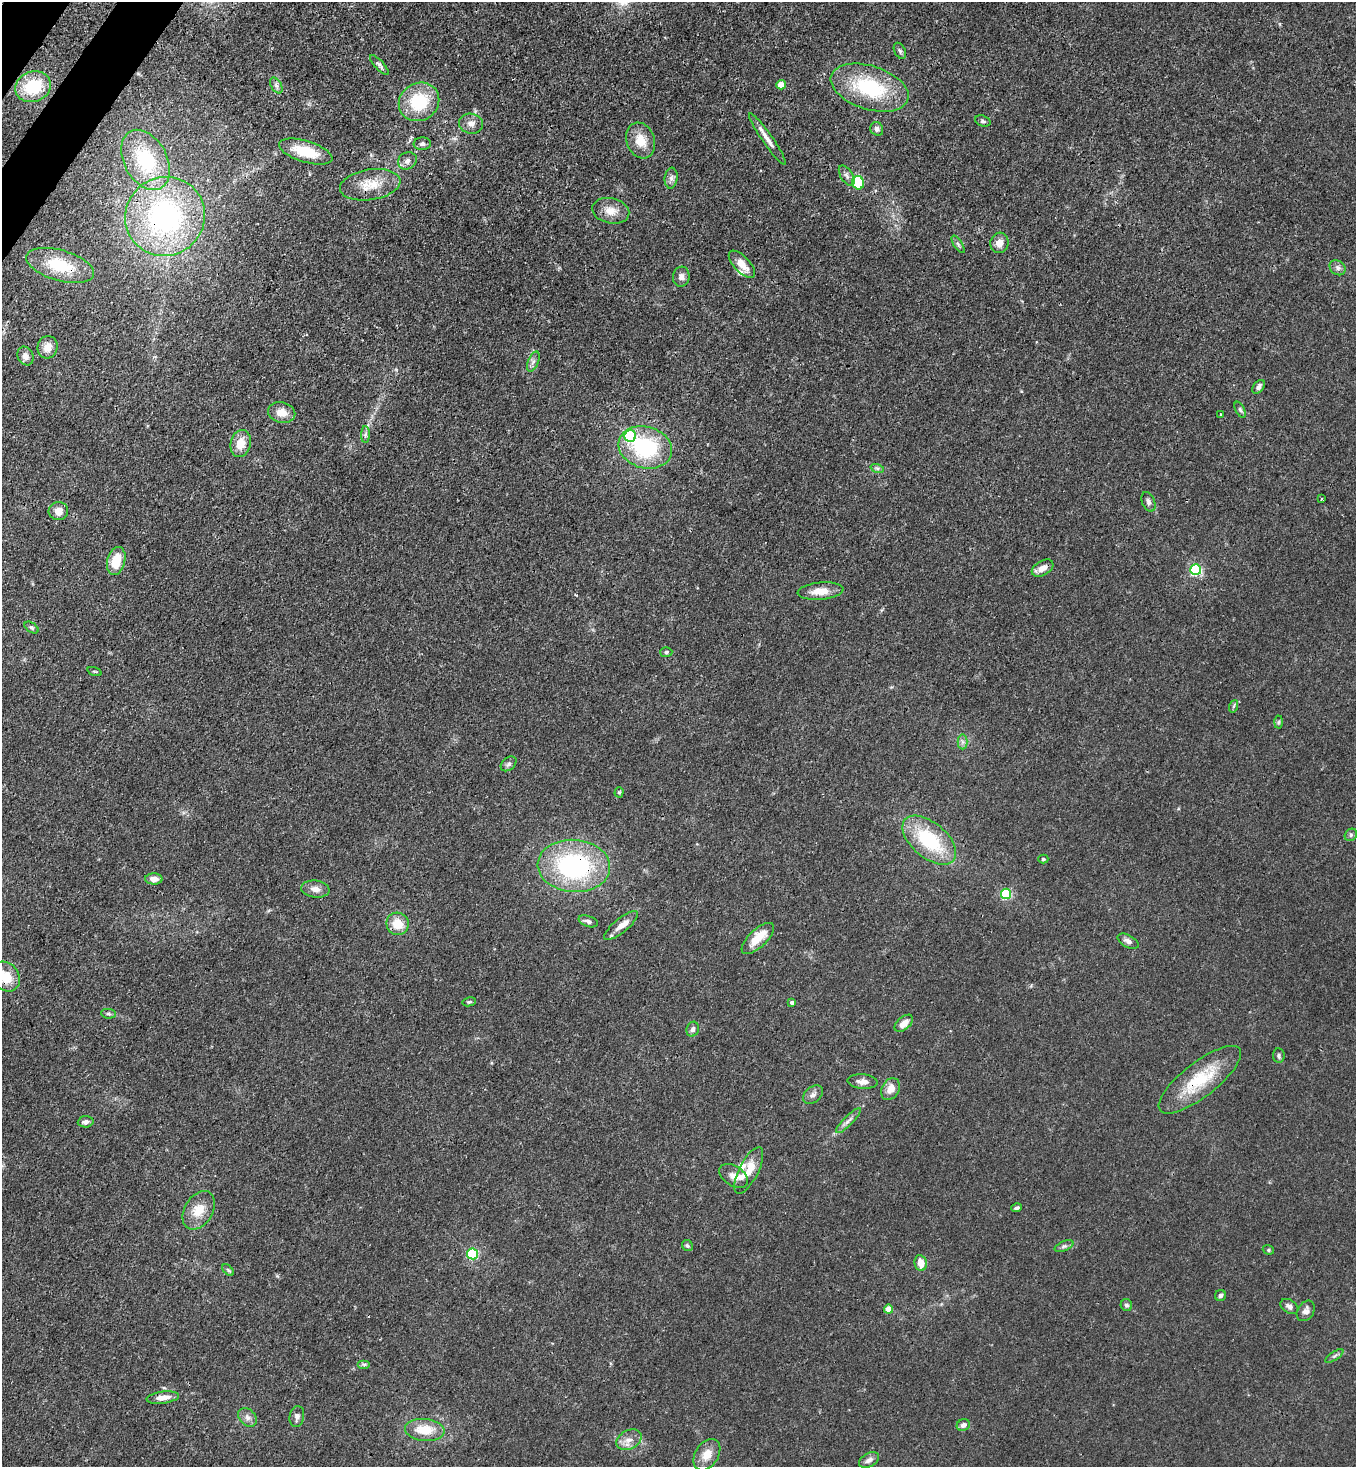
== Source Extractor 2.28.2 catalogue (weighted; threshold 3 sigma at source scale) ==
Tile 11 of 4 x 4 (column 3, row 3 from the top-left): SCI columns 2933-4286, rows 1525-2989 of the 6004 x 5981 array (HDU 1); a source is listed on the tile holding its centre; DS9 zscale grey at full resolution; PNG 1358 x 1469 px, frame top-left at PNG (2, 2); each listed source drawn as its Kron ellipse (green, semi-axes under 4 px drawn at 4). Shown black and unused: <1% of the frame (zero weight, under 3 of 4 exposures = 7% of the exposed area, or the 3 px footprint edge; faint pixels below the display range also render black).
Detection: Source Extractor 2.28.2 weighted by HDU 2 'WHT'; one run over the whole footprint, this tile lists its part. Background 0.0199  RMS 0.0026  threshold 0.0119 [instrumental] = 3 sigma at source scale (4.5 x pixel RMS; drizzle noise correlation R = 1.50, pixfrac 1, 0.05/0.05 arcsec/px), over >= 5 px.
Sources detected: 110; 5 inside a brighter listed object's ellipse — not listed separately; the other 105 listed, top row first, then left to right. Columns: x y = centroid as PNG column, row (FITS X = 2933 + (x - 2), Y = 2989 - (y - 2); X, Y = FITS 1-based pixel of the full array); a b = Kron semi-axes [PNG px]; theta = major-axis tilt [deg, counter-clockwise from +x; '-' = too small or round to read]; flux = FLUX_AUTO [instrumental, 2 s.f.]
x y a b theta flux
900 51 8 5 -64 0.61
379 65 13 4 -48 0.75
276 85 9 5 -58 0.82
781 85 4 4 - 3.2
33 87 18 15 20 11
870 88 40 21 -18 22
419 102 21 18 33 13
983 121 8 5 -19 0.56
471 124 12 10 -10 1.7
877 129 7 6 - 0.99
767 139 31 5 -55 2.3
641 141 18 14 -70 4.5
422 144 8 6 5 0.82
306 151 28 10 -17 8.5
145 160 32 21 -62 18
407 161 10 8 30 1.2
847 176 11 6 -58 1
671 178 10 6 83 1.1
858 183 7 5 -70 10
370 185 30 15 9 6.1
611 211 19 12 -12 3.3
165 216 40 39 - 53
999 243 10 9 - 2.1
958 244 10 4 -57 0.61
742 264 17 8 -47 3.3
60 265 35 15 -16 11
1338 268 8 7 - 0.94
681 277 10 8 81 1.2
48 347 11 10 - 3
26 356 10 8 -63 1.5
533 362 11 5 68 0.87
1259 387 8 5 52 0.84
1240 410 8 4 -63 0.53
282 413 14 10 -13 2.9
1221 414 3 3 - 0.39
365 435 8 4 89 0.68
630 436 6 5 - 27
241 443 14 10 77 4.1
645 447 27 20 -16 24
877 468 7 4 -18 0.55
1321 499 3 2 - 0.32
1148 502 10 6 -69 0.94
58 511 10 9 - 2.1
116 561 14 9 75 6.2
1043 568 12 7 31 2
1196 570 5 5 - 31
820 591 23 8 5 4.1
31 628 8 5 -35 0.48
666 652 6 5 - 0.41
94 671 7 3 -19 0.32
1234 706 6 4 70 0.4
1279 722 6 4 88 0.41
963 742 7 5 90 0.73
509 764 9 6 40 0.7
619 792 5 4 - 0.38
1351 835 7 5 48 0.49
929 840 32 17 -40 18
1043 859 5 4 - 0.38
574 866 36 26 -4 40
154 879 8 5 -2 2.1
315 889 14 8 -7 1.9
1006 894 5 5 - 24
588 921 10 5 -18 0.94
398 924 11 11 - 4.8
621 925 21 7 39 2.4
758 938 20 9 43 5.3
1128 941 11 6 -28 1.3
6 977 16 13 -50 5.5
469 1002 7 4 10 0.46
792 1002 4 3 - 0.81
108 1014 7 4 -7 0.52
904 1023 11 6 40 2.5
693 1029 7 6 - 0.89
1279 1056 7 6 - 0.62
1200 1080 50 17 38 14
863 1082 15 7 -4 1.7
890 1089 11 8 61 2.7
813 1095 11 7 40 1.1
848 1121 17 4 45 1.2
86 1122 8 5 3 1
749 1170 26 9 63 4.7
734 1176 16 10 -34 2.3
1017 1208 5 4 - 0.6
199 1210 21 14 58 4.8
688 1246 6 5 - 0.47
1064 1246 10 5 24 0.71
1268 1250 6 4 -21 0.4
472 1254 5 5 - 22
921 1263 8 6 -80 2.9
228 1270 7 4 -45 0.42
1220 1295 5 5 - 0.72
1126 1305 6 5 - 0.6
1289 1306 10 6 -33 1.1
889 1309 4 4 - 4
1306 1311 11 8 58 1.4
1334 1356 10 4 33 0.59
364 1364 6 4 0 0.47
163 1398 16 6 7 2.4
297 1416 11 7 80 1.1
248 1417 10 8 -45 1.3
963 1425 7 5 26 1.1
425 1430 20 11 -5 6.1
629 1440 13 9 28 2.1
707 1455 17 11 58 3.5
869 1460 11 6 30 1.3
Overlapping masked pixels (flux is a lower limit): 6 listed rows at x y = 165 216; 60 265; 574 866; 1200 1080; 921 1263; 163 1398
Isophote crosses this tile's border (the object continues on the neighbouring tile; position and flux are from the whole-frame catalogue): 1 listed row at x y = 6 977